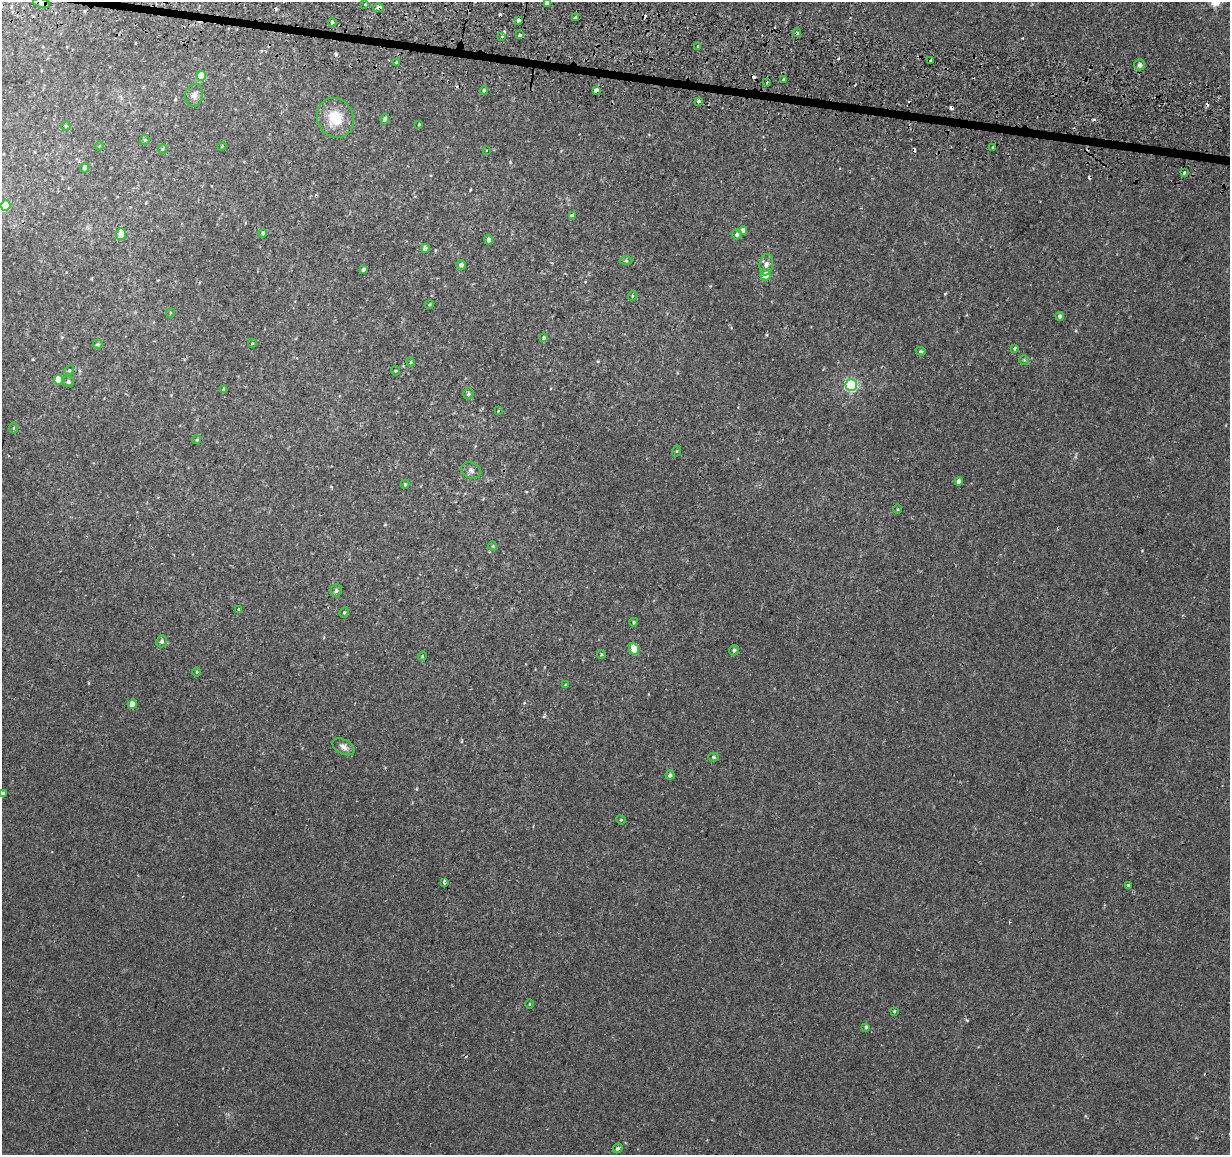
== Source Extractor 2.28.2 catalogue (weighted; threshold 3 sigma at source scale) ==
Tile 11 of 4 x 4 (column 3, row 3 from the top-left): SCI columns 2493-3720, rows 1420-2572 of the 4987 x 5206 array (HDU 1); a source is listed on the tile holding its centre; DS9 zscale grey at full resolution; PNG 1232 x 1157 px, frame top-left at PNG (2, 2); each listed source drawn as its Kron ellipse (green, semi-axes under 4 px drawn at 4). Shown black and unused: <1% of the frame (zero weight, under 2 of 3 exposures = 3% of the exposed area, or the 3 px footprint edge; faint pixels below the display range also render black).
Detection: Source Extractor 2.28.2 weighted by HDU 2 'WHT'; one run over the whole footprint, this tile lists its part. Background 6.83e-04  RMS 0.0025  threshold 0.0114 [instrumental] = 3 sigma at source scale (4.5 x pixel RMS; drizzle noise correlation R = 1.50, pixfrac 1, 0.0396/0.0396 arcsec/px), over >= 5 px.
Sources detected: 114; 18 cosmic-ray / hot-pixel residue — neither listed nor drawn; the other 96 listed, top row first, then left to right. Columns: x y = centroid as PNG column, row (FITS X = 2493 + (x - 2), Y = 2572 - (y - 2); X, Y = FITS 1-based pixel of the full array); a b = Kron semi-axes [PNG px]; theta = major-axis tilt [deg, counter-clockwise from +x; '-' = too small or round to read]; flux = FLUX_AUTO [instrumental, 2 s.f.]
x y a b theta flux
42 3 8 5 -12 0.66
547 3 4 4 - 1.3
365 4 3 3 - 0.8
378 7 5 4 - 0.89
576 17 4 3 - 0.7
518 20 3 3 - 2.7
332 22 4 3 - 2.6
797 33 4 3 - 0.36
519 35 3 3 - 3.6
502 37 3 2 - 0.3
698 46 3 3 - 0.52
931 61 4 3 - 1.4
397 63 4 3 - 1.3
1140 65 6 5 - 1.1
201 76 5 5 - 4.6
784 80 3 3 - 4.3
767 82 3 2 - 0.31
484 90 4 4 - 0.31
596 91 4 3 - 9.7
194 95 11 9 75 1.2
698 101 4 3 - 1.2
335 118 20 18 -64 6.7
385 119 5 4 - 0.7
419 124 3 3 - 0.22
66 126 4 4 - 0.24
145 140 5 5 - 0.29
99 146 4 3 - 0.19
222 146 4 3 - 0.2
993 147 3 3 - 0.58
162 149 5 4 - 0.31
486 150 3 2 - 0.19
85 168 4 4 - 0.87
1184 172 3 3 - 1.4
6 205 5 5 - 7.9
572 215 4 3 - 1.6
743 231 4 4 - 1.8
263 233 4 4 - 0.47
121 234 6 5 - 2.5
737 234 5 5 - 0.73
489 240 5 4 - 1
425 248 4 4 - 1.1
626 261 6 4 -1 0.31
461 265 4 4 - 0.96
766 265 11 6 82 1.3
363 269 4 3 - 0.49
766 275 5 5 - 2.6
632 296 5 3 - 0.21
429 305 4 3 - 0.25
170 313 5 3 - 0.18
1060 316 4 3 - 3.4
544 338 4 4 - 0.42
252 343 4 3 - 0.18
97 344 5 5 - 0.41
1014 348 4 3 - 0.37
921 351 5 4 - 0.29
1024 360 5 5 - 0.32
411 362 4 4 - 0.23
69 370 5 4 - 0.31
396 371 5 3 - 0.23
58 380 5 4 - 3.5
68 381 6 5 - 0.44
851 385 6 5 - 29
224 389 4 3 - 2.7
468 394 5 5 - 0.48
498 411 4 3 - 0.18
13 428 5 3 - 0.23
197 440 4 3 - 0.23
677 451 5 3 - 0.21
471 470 10 7 -24 0.98
959 481 4 4 - 1.1
405 484 4 3 - 0.31
898 509 5 3 - 0.22
493 546 4 4 - 0.27
336 591 6 5 - 0.65
239 610 3 3 - 0.68
344 612 5 4 - 0.3
634 622 4 4 - 0.33
162 641 6 5 - 0.61
634 649 6 4 -66 3.4
734 650 5 4 - 0.53
601 654 4 4 - 0.3
422 656 4 4 - 0.26
197 672 4 3 - 0.23
565 685 4 3 - 0.24
132 704 4 4 - 2.3
343 747 12 7 -29 1.1
713 757 5 4 - 0.38
670 775 4 4 - 0.78
3 794 4 4 - 0.89
621 820 5 4 - 0.23
444 883 4 3 - 0.9
1128 885 3 3 - 1.2
530 1004 4 3 - 0.19
894 1011 4 3 - 0.26
866 1027 4 3 - 0.47
618 1148 5 4 - 0.47
Overlapping masked pixels (flux is a lower limit): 3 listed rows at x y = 42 3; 378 7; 596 91
Isophote crosses this tile's border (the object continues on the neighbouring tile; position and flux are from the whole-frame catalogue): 2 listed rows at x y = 547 3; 3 794